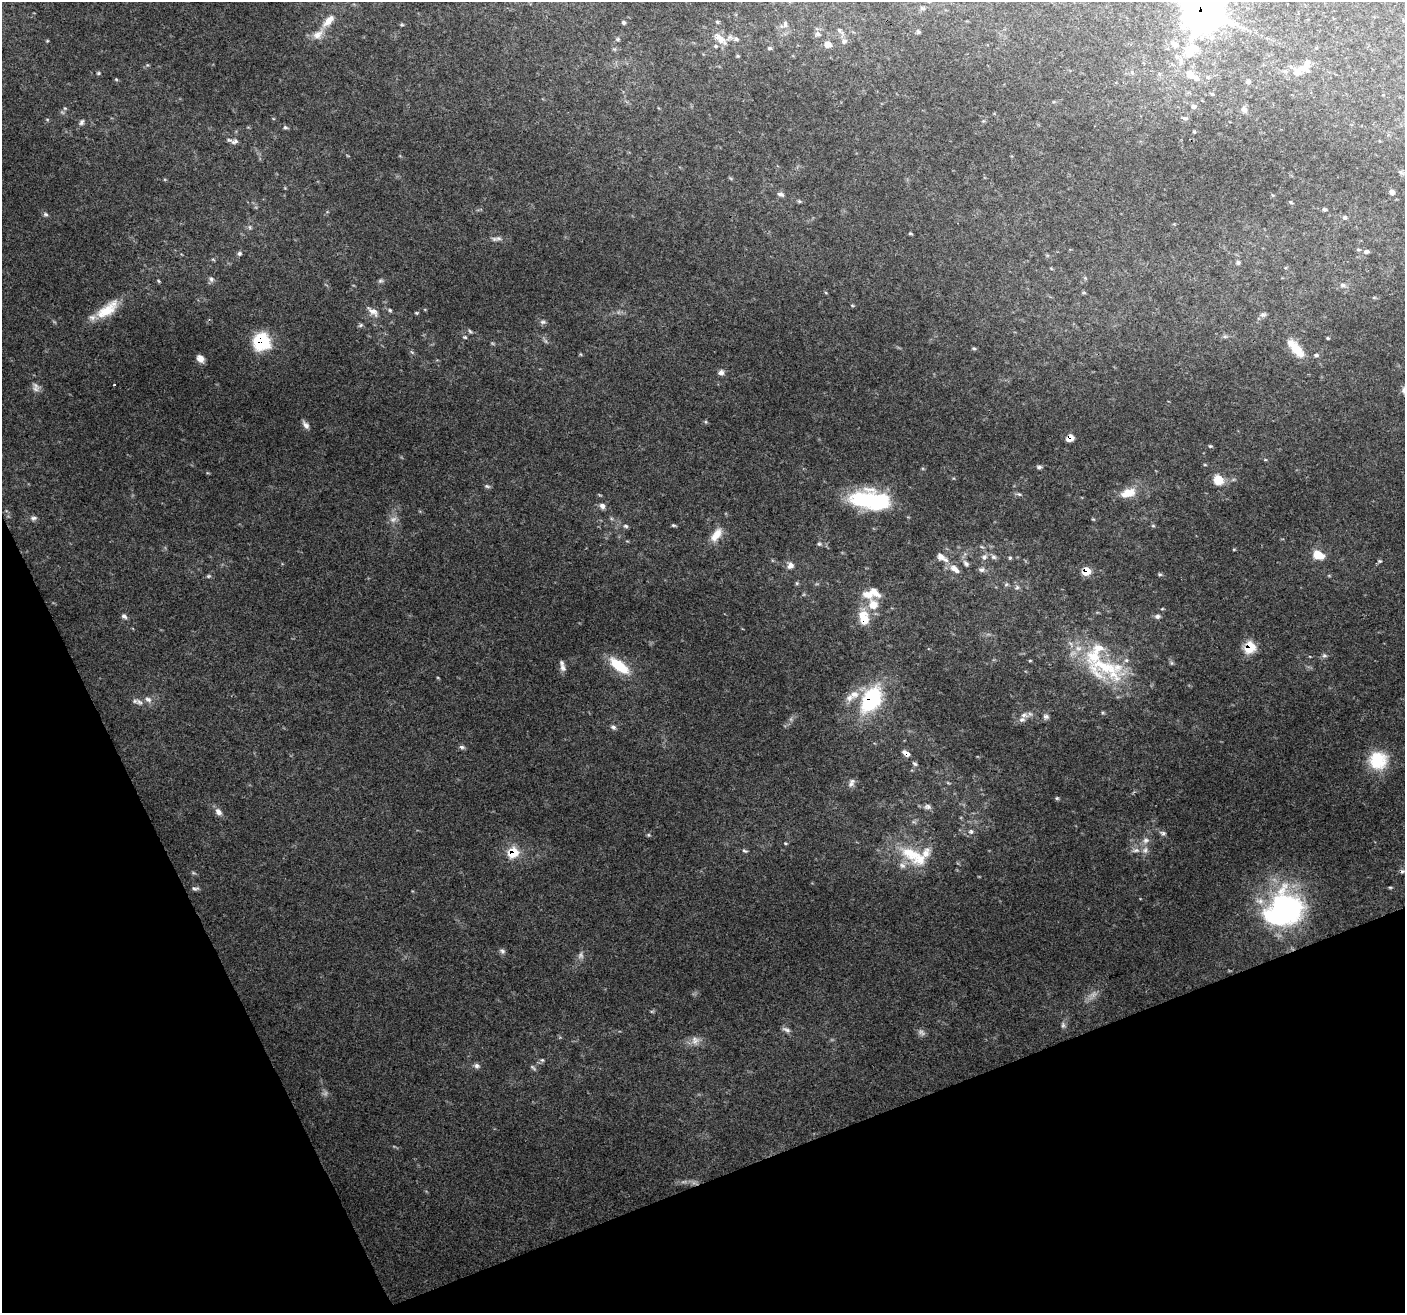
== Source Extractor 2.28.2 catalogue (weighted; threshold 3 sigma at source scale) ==
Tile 14 of 4 x 4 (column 2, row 4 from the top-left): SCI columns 1407-2809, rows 145-1455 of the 5618 x 5474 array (HDU 1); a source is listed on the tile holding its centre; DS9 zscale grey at full resolution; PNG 1407 x 1315 px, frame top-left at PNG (2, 2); no overlay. Shown black and unused: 20% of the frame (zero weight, under 3 of 4 exposures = <1% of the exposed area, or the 3 px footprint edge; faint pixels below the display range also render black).
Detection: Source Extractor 2.28.2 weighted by HDU 2 'WHT'; one run over the whole footprint, this tile lists its part. Background 0.115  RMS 0.006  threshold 0.0269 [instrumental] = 3 sigma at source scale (4.5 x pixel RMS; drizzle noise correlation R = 1.50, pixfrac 1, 0.0396/0.0396 arcsec/px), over >= 5 px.
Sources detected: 182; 7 too faint to see at this stretch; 2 inside a brighter object's white glare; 1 cosmic-ray / hot-pixel residue — not listed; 17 inside a brighter listed object's ellipse — not listed separately; the other 155 listed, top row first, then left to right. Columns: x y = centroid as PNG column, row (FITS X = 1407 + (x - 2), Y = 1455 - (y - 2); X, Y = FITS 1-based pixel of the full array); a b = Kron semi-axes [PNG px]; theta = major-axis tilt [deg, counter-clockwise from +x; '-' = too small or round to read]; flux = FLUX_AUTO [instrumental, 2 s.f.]
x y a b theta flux
922 8 7 5 -29 1
1203 11 13 12 - 1300
328 21 19 9 48 7
623 22 5 4 - 0.96
717 22 5 4 - 0.77
785 24 9 6 -89 1.7
402 25 6 3 -18 0.68
840 31 11 5 -43 1.7
918 32 5 4 - 1
818 34 8 6 -21 1.6
617 39 5 4 - 0.81
736 39 8 6 -2 1.9
721 40 14 10 -38 6.3
47 41 5 3 - 0.53
844 41 8 6 57 1.9
828 44 7 7 - 4
1174 44 9 7 -36 2.9
770 48 5 4 - 0.94
1316 48 5 3 - 0.46
1194 49 14 12 9 7.3
738 56 5 4 - 0.68
1308 61 8 5 -34 1.3
1305 69 16 6 -22 3.4
1297 72 9 9 - 4.5
98 73 6 4 89 0.81
1190 74 12 9 -62 4.6
116 79 5 4 - 0.62
1248 82 6 5 - 1.2
1212 94 4 4 - 0.6
1194 106 6 6 - 1.7
65 108 6 4 41 0.85
1244 109 8 7 - 2.6
1185 118 7 5 -10 1.2
82 122 9 5 61 1.4
285 127 7 5 -18 1.1
1194 132 4 3 - 0.63
235 142 11 6 10 2.3
1392 192 6 6 - 1.9
781 194 9 5 -16 1.8
1272 195 5 3 - 0.55
799 201 6 4 -43 0.72
1291 202 5 4 - 0.75
1325 209 5 4 - 1.2
46 214 7 5 -3 1.2
1345 217 6 5 - 1.2
249 227 6 4 -70 0.92
910 233 6 3 0 0.66
498 239 11 6 1 2.2
1358 249 5 3 - 0.69
1366 252 6 5 - 1.5
239 253 5 5 - 1.3
1238 262 6 5 - 1.4
211 279 7 6 - 1.8
158 281 6 4 -87 0.7
380 281 8 5 6 1.2
1343 285 8 6 -2 1.6
852 305 5 3 - 0.6
107 309 34 14 37 16
390 310 6 4 -45 0.88
373 311 17 9 -37 4.3
416 313 5 4 - 0.65
1263 315 10 5 5 1.5
543 322 9 5 -8 1.5
361 325 7 4 37 1
470 331 7 4 -45 0.91
1225 336 7 4 0 1.1
465 337 5 4 - 0.69
1328 338 4 3 - 0.61
262 341 9 8 - 85
974 348 6 4 -1 0.78
1296 348 25 10 -45 13
580 354 5 3 - 0.6
1316 355 6 4 1 1.1
200 359 8 7 - 4.2
721 372 8 7 - 2
114 385 3 2 - 0.76
35 389 12 9 -17 3
306 425 11 6 -54 2.6
1070 438 7 6 - 6.1
1210 446 5 4 - 0.74
1205 465 5 3 - 0.5
1039 467 6 5 - 1.4
1218 480 12 10 -40 8.9
487 486 8 4 -14 1.1
1128 493 19 10 16 9.8
1019 494 7 4 -43 0.97
867 501 45 22 -11 46
602 506 9 7 -49 2.2
34 518 9 6 9 1.8
1093 519 5 3 - 0.54
673 525 6 4 -7 0.85
626 526 7 5 -19 1.2
1153 526 5 3 - 0.72
716 535 21 10 53 7.7
819 544 7 5 -1 1.2
982 547 6 4 -18 0.8
1319 555 13 9 -21 9.9
941 557 10 8 -40 3.5
984 557 9 7 46 2.3
993 557 8 6 -17 1.7
1010 558 5 4 - 0.79
1380 561 5 4 - 0.87
966 563 10 7 -53 2.2
790 565 9 7 62 3.2
955 569 15 8 -40 5
982 570 7 7 - 2
1086 571 7 6 - 11
1160 574 7 4 -19 0.91
208 576 6 5 - 0.89
1017 587 6 5 - 1.3
873 605 14 12 -71 9.3
1162 609 5 3 - 0.55
124 616 7 6 - 1.7
1157 616 8 6 13 1.8
864 618 20 11 -79 12
1250 647 8 7 - 26
1324 655 7 6 - 1.4
619 666 24 10 -38 20
563 668 11 7 -71 2.6
1106 668 69 32 -17 57
849 698 11 9 13 3.9
148 699 10 7 -34 2.7
871 700 31 19 59 52
139 702 11 7 -29 2.8
1024 715 11 8 11 3.1
1046 717 8 6 -1 1.8
613 727 7 6 - 1.6
462 747 8 5 -10 1.4
906 753 10 5 -36 3.3
1378 760 23 22 - 22
915 764 8 5 -34 1.2
851 783 12 7 65 2.4
948 783 6 3 -19 0.66
1057 798 5 4 - 0.82
928 807 9 6 -8 2.2
218 812 11 7 -50 3
971 831 7 7 - 1.8
1163 833 8 5 -23 1.6
648 835 6 4 -90 0.76
785 843 5 3 - 0.58
1136 850 12 6 7 2.9
1145 850 10 8 88 3.1
745 851 8 4 -25 1.1
513 853 9 8 - 17
914 856 45 18 -32 26
1390 887 6 3 -1 0.66
195 888 10 5 -7 1.4
1284 910 45 37 34 120
502 951 8 6 -48 1.6
1063 1025 8 6 89 1.5
786 1030 13 5 -26 2
695 1040 12 12 - 4.4
542 1060 6 6 - 1.1
477 1066 7 7 - 1.8
533 1067 10 4 -40 1.1
Overlapping masked pixels (flux is a lower limit): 10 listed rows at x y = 1203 11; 262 341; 1070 438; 1086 571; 864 618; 1250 647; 1106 668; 871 700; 906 753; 513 853
Isophote crosses this tile's border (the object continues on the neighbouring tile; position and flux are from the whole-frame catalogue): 1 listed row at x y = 1203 11